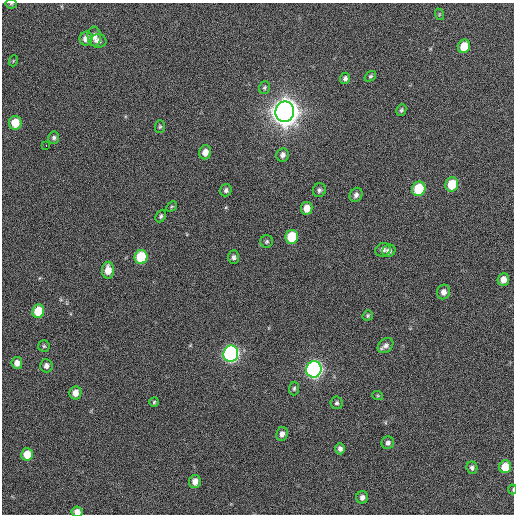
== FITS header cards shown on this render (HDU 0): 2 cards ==
NAXIS1  =                  512 / Axis length
NAXIS2  =                  512 / Axis length

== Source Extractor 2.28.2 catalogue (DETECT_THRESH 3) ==
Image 512 x 512 px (HDU 0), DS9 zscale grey, 1 PNG px = 1 image px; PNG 516 x 516 px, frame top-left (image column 1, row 512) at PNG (2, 3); each listed source drawn as its Kron ellipse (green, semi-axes under 4 px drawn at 4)
Background 503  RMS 21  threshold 64.2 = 3 sigma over >= 5 px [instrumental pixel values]
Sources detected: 58; all 58 listed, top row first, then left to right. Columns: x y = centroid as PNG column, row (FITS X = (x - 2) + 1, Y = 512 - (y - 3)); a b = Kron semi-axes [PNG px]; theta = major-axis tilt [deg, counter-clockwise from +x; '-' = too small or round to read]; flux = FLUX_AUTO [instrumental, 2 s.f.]
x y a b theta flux
11 4 5 5 - 1.8e+03
439 14 6 4 -73 1.7e+03
94 36 10 6 -86 7.8e+03
86 38 7 6 - 1.0e+04
98 41 8 7 - 6.2e+03
464 46 7 6 - 2.7e+04
13 61 5 3 - 1.5e+03
370 76 6 4 39 2.3e+03
345 78 6 5 - 3.8e+03
264 87 6 5 - 2.6e+03
401 110 6 5 - 2.4e+03
285 112 10 9 - 2.4e+06
15 123 7 6 - 2.8e+04
160 127 6 5 - 2.2e+03
54 138 6 5 - 3.3e+03
46 145 2 2 - 3.0e+03
205 152 7 6 - 1.1e+04
283 155 7 6 - 5.9e+03
452 184 7 6 - 3.9e+04
419 189 7 6 - 5.5e+04
226 190 6 5 - 3.6e+03
319 190 7 6 - 3.7e+03
356 195 7 6 - 4.8e+03
172 207 6 4 44 1.7e+03
307 208 6 5 - 1.4e+04
161 216 6 4 63 2.8e+03
292 237 7 6 - 5.5e+04
267 241 6 6 - 3.0e+03
383 250 8 6 25 6.4e+03
389 251 7 6 - 6.3e+03
141 257 7 6 - 6.0e+04
234 257 7 5 87 4.4e+03
108 270 8 6 88 1.9e+04
503 280 6 5 - 1.2e+04
443 292 7 6 - 7.8e+03
38 311 7 6 - 3.2e+04
368 315 5 5 - 2.3e+03
44 346 6 5 - 2.2e+03
385 346 9 6 41 5.8e+03
231 354 8 7 - 4.7e+05
17 363 6 5 - 9.8e+03
46 366 6 6 - 5.9e+03
314 369 8 7 - 5.4e+05
294 388 7 5 86 2.8e+03
75 393 7 6 - 1.2e+04
378 396 5 3 - 1.5e+03
154 402 5 4 - 2.0e+03
337 403 6 6 - 3.1e+03
282 434 7 6 - 6.9e+03
388 443 6 6 - 4.4e+03
340 449 5 5 - 5.6e+03
27 454 6 6 - 2.4e+04
505 467 6 6 - 3.0e+04
472 468 6 5 - 4.1e+03
195 482 6 6 - 1.0e+04
513 489 5 2 - 1.3e+03
362 497 6 6 - 5.7e+03
77 512 5 5 - 1.1e+04
At the frame edge (FLAGS 8, measured only in part): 3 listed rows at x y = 11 4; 513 489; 77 512